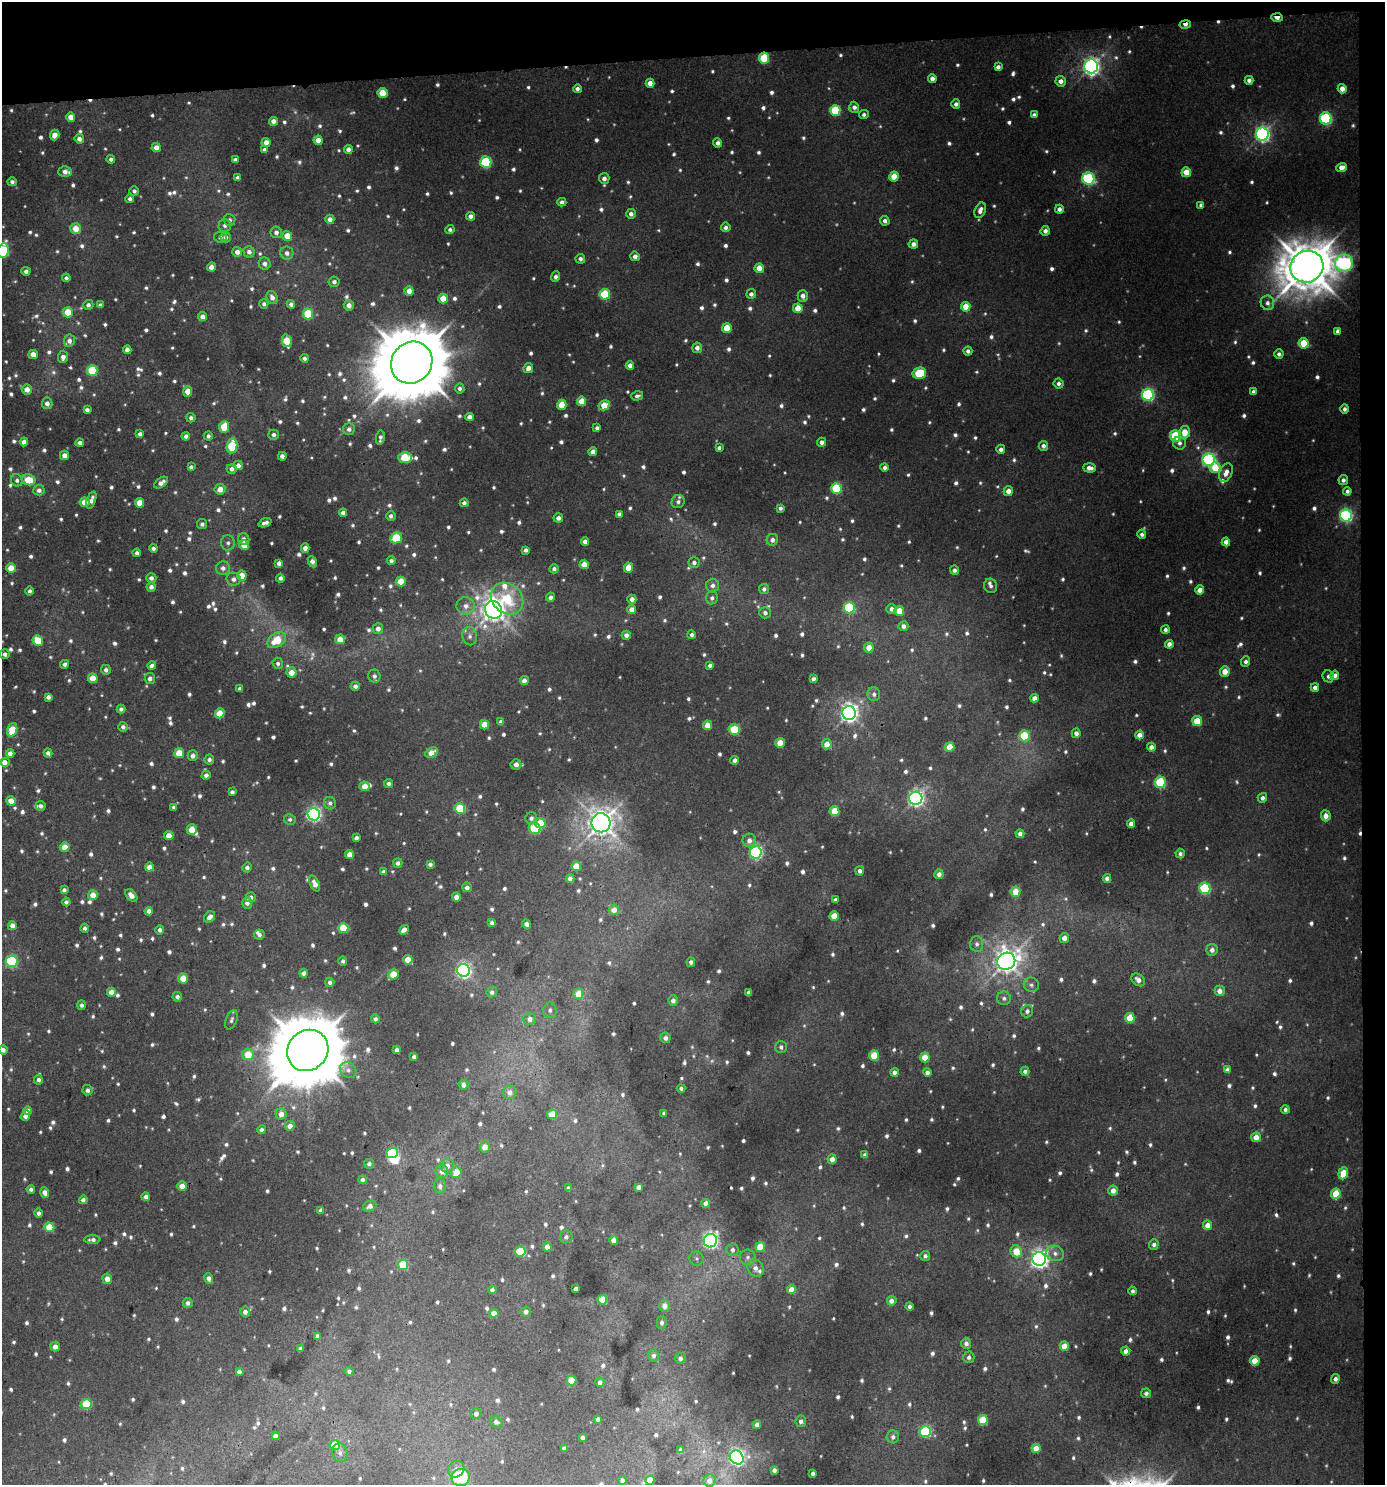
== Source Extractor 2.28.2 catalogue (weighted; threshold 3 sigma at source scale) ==
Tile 3 of 3 x 3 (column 3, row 1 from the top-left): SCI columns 2771-4153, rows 2972-4454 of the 4199 x 4457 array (HDU 1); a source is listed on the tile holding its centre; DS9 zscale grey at full resolution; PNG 1387 x 1487 px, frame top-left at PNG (2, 2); each listed source drawn as its Kron ellipse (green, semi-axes under 4 px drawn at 4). Shown black and unused: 5% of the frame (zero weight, under 3 of 4 exposures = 1% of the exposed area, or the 3 px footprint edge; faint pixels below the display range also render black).
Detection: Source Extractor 2.28.2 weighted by HDU 2 'WHT'; one run over the whole footprint, this tile lists its part. Background 0.0318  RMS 0.0073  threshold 0.0331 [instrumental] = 3 sigma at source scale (4.5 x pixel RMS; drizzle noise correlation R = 1.50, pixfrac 1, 0.0396/0.0396 arcsec/px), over >= 5 px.
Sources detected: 1314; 31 too faint to see at this stretch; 1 inside a brighter object's white glare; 4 cosmic-ray / hot-pixel residue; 1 long thin detection or spike segment (spike, bleed or trail) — neither listed nor drawn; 13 inside a brighter listed object's ellipse — not listed separately; of the other 1264, all 500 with FLUX_AUTO >= 2.23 (the completeness limit of this list) listed and drawn (764 fainter detections not listed), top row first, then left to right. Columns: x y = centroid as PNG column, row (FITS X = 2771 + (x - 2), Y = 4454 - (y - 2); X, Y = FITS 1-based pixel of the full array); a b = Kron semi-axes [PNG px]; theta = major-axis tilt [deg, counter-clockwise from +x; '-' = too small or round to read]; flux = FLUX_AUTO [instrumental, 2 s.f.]
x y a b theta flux
1277 18 6 4 -5 8.8
1185 24 6 3 11 4.7
764 58 5 5 - 35
1091 66 7 6 - 330
998 67 4 4 - 3.7
932 78 4 4 - 3.9
1249 80 4 4 - 3.4
1061 81 5 5 - 4.8
650 83 4 4 - 6.5
577 89 4 4 - 2.8
1342 89 4 4 - 6.7
382 93 5 5 - 17
956 104 5 4 - 2.9
854 107 5 5 - 3.4
835 110 5 5 - 36
864 115 5 4 - 2.2
1034 115 4 4 - 2.9
71 117 4 4 - 7.8
1326 118 6 6 - 92
273 121 4 4 - 5.3
1262 134 6 6 - 230
55 135 5 4 - 6.4
79 139 5 4 - 4.1
318 140 4 4 - 8.1
266 142 4 4 - 6.8
718 143 4 4 - 3.8
156 147 4 4 - 5.7
348 149 4 4 - 4.3
265 150 4 4 - 2.5
111 159 4 4 - 2.5
235 160 4 4 - 3.2
486 162 6 5 - 55
1341 167 5 4 - 6.4
65 172 6 5 - 4.3
1186 172 5 4 - 13
894 176 5 4 - 13
238 178 4 4 - 2.8
604 178 5 5 - 3.7
1088 179 6 6 - 100
12 182 5 4 - 2.6
134 191 5 5 - 2.5
130 199 4 4 - 2.4
562 202 4 4 - 3
1201 205 4 4 - 2.4
1059 209 4 4 - 3.5
980 210 8 5 66 4.1
631 214 5 4 - 3.4
471 216 4 4 - 3.9
330 219 4 4 - 5
229 220 6 6 - 2.7
885 221 5 4 - 3.2
225 225 6 6 - 2.7
726 227 5 4 - 2.9
76 229 5 5 - 11
450 230 4 4 - 2.4
1045 231 5 4 - 3.5
276 232 6 5 - 3.3
287 236 5 5 - 12
220 237 6 5 - 2.5
226 237 5 5 - 3.4
913 244 4 4 - 3.7
3 250 7 5 79 56
237 252 5 5 - 5.4
249 252 6 5 - 3.9
287 253 6 6 - 3.4
635 256 5 4 - 3.3
580 259 5 5 - 2.6
1344 263 9 8 - 160
265 264 6 6 - 3.4
211 267 4 4 - 5.3
1307 267 17 15 31 3000
759 268 5 4 - 10
26 271 4 4 - 3.3
555 277 5 4 - 2.6
66 278 4 4 - 2.3
334 282 5 5 - 2.9
409 291 4 4 - 6.3
605 294 5 5 - 39
751 294 5 4 - 2.9
803 296 6 5 - 4.4
272 297 7 5 -65 4.2
443 298 5 4 - 13
1267 303 7 6 - 3.5
264 304 5 4 - 2.3
291 304 4 4 - 3.1
88 305 5 5 - 2.8
100 305 4 4 - 2.3
349 305 5 5 - 4.9
966 307 5 4 - 13
798 308 5 4 - 13
68 312 5 5 - 14
308 314 5 5 - 38
202 317 4 4 - 5
727 328 5 5 - 16
1337 331 4 4 - 2.4
69 341 6 5 - 4.2
287 341 6 5 - 19
1304 343 5 5 - 22
697 348 5 5 - 4
127 350 4 4 - 3.6
968 351 4 4 - 2.4
33 354 5 4 - 8.3
1279 354 4 4 - 2.7
63 357 6 5 - 4.2
304 358 4 4 - 2.5
412 363 22 20 50 7800
630 365 4 4 - 4
528 368 5 4 - 5.3
92 370 5 5 - 35
919 373 7 5 13 36
1058 383 5 5 - 2.8
460 388 5 4 - 2.8
27 389 5 5 - 7.1
188 391 5 4 - 9.7
1253 392 4 4 - 2.4
1148 395 6 6 - 110
637 396 6 4 17 2.3
582 401 5 4 - 14
47 403 5 5 - 4
562 405 5 4 - 16
604 405 6 4 30 14
1345 409 4 4 - 2.8
87 410 4 4 - 2.8
469 417 4 4 - 4.8
191 418 5 4 - 2.2
224 427 6 5 - 18
597 428 4 4 - 2.4
349 429 6 6 - 3.3
1185 432 6 5 - 12
140 434 4 4 - 3.1
274 435 5 5 - 3.1
186 436 4 4 - 2.9
208 436 4 4 - 2.3
1175 436 5 5 - 48
380 438 7 4 83 2.7
24 442 4 4 - 4.8
822 442 4 4 - 4
80 443 4 4 - 3.1
1179 443 6 6 - 2.9
232 446 7 5 81 41
1043 446 5 4 - 3.3
719 448 4 4 - 2.3
1001 449 5 4 - 2.9
593 452 4 4 - 4.4
64 455 5 4 - 4.7
282 456 4 4 - 3.9
405 457 7 5 -1 33
1209 460 6 6 - 170
238 465 5 4 - 3.9
191 467 4 4 - 2.5
884 467 4 4 - 2.6
1089 468 6 4 -4 5
1215 468 5 5 - 19
232 469 5 5 - 3.5
1226 473 10 6 67 6.3
17 480 6 6 - 2.5
29 480 7 5 -14 18
1343 480 5 5 - 3.2
161 483 8 4 35 4.4
836 488 5 5 - 48
220 489 5 5 - 7.5
39 490 6 5 - 3.4
1008 491 5 4 - 5.7
1347 491 4 4 - 2.5
91 500 9 4 69 4.3
84 502 5 5 - 9.1
678 502 7 6 - 2.8
139 503 5 4 - 9.6
464 503 4 4 - 2.6
780 508 4 4 - 2.4
343 513 4 4 - 3.5
619 514 4 4 - 2.7
391 516 5 4 - 2.7
1346 516 6 6 - 130
558 518 5 4 - 3.7
265 523 7 4 21 3.1
202 524 5 5 - 2.4
1142 534 4 4 - 2.5
396 538 6 5 - 27
244 539 6 5 - 3.4
772 540 6 5 - 3.9
585 541 4 4 - 4.6
1226 542 4 4 - 5.6
228 543 7 7 - 2.5
244 545 5 5 - 13
153 548 4 4 - 2.3
305 548 5 4 - 4.2
525 550 4 4 - 2.8
137 553 4 4 - 2.7
391 561 4 4 - 2.3
312 562 6 4 -65 4.5
279 563 4 4 - 4
694 563 5 5 - 3
584 564 4 4 - 9.4
11 568 5 5 - 14
223 568 7 6 - 4
628 568 5 4 - 14
554 569 4 4 - 2.9
954 570 4 4 - 2.8
242 575 5 5 - 10
151 578 5 5 - 3.2
280 578 4 4 - 2.6
233 579 7 6 - 3.6
401 582 5 5 - 18
713 585 7 6 - 3.5
991 586 7 6 - 2.7
151 587 4 4 - 3.5
764 589 5 5 - 2.8
1200 590 4 4 - 7.2
30 591 4 4 - 2.5
551 597 5 4 - 3.4
712 598 6 6 - 2.4
507 599 17 14 -43 35
632 599 4 4 - 4.5
466 606 9 9 - 5.4
849 608 5 5 - 57
891 609 5 5 - 3.7
493 610 9 8 - 780
632 610 4 4 - 5.7
899 611 5 5 - 13
765 613 6 5 - 2.8
903 626 5 4 - 3.6
378 629 5 5 - 3.8
1165 630 4 3 - 2.5
626 635 4 4 - 4
692 635 4 4 - 2.8
470 636 9 7 -78 3.2
340 639 5 5 - 10
277 640 10 6 33 22
38 641 6 5 - 21
1169 644 4 4 - 5
869 648 5 5 - 9.6
5 654 5 5 - 2.9
1246 662 5 4 - 2.5
278 663 6 5 - 2.4
65 664 4 4 - 3.1
710 665 4 4 - 3.1
152 666 4 4 - 3.9
106 670 5 5 - 2.6
1225 671 5 5 - 9.5
291 672 5 5 - 7.8
1335 675 5 4 - 3.5
374 676 6 6 - 2.9
1328 676 6 5 - 2.3
93 678 5 5 - 14
150 678 5 5 - 3.4
813 679 4 4 - 2.9
524 681 4 4 - 4.9
355 686 4 4 - 3.3
1315 687 4 4 - 3.7
240 689 4 4 - 2.7
874 694 7 6 - 2.5
48 697 4 4 - 3.4
1034 698 4 4 - 5.6
121 709 4 4 - 2.3
220 713 5 5 - 14
849 713 7 6 - 400
1197 721 5 5 - 20
501 722 4 4 - 2.8
485 725 5 4 - 12
707 725 5 4 - 9.3
123 727 5 5 - 2.9
12 730 7 5 71 16
734 730 5 5 - 33
1076 733 5 4 - 3.9
1139 735 4 4 - 6.6
1024 736 5 5 - 33
780 743 5 4 - 13
827 744 5 5 - 8.1
950 747 5 4 - 13
1151 747 4 4 - 4.6
10 753 4 4 - 5.1
48 753 4 4 - 3
179 753 5 5 - 18
431 753 7 4 29 10
193 756 5 5 - 3.7
209 759 5 4 - 2.8
735 760 4 4 - 3.8
4 762 5 5 - 5.8
516 764 5 5 - 5.3
206 775 4 4 - 3.4
1160 782 5 5 - 49
388 783 4 4 - 2.7
365 786 5 5 - 9.7
232 792 4 4 - 2.7
916 798 6 6 - 270
1262 798 5 4 - 3.1
11 801 5 4 - 8.4
330 803 6 6 - 2.3
41 806 5 4 - 2.7
174 807 4 4 - 2.3
460 809 5 5 - 37
834 811 5 5 - 14
314 814 6 6 - 200
1326 816 5 5 - 7
531 818 6 6 - 2.8
290 819 6 5 - 2.2
540 823 5 5 - 20
601 823 9 9 - 830
1131 824 4 4 - 4.2
535 828 6 5 - 47
192 829 5 5 - 14
1020 834 4 4 - 3.3
169 835 5 4 - 6.1
356 838 4 4 - 2.7
749 840 7 6 - 4.5
65 847 5 4 - 11
756 852 6 6 - 130
350 854 4 4 - 6.8
1180 854 5 4 - 2.4
398 863 5 4 - 2.8
430 864 4 4 - 2.9
576 866 5 4 - 13
149 867 4 4 - 6.5
247 867 5 4 - 2.4
860 871 4 4 - 3.1
383 872 4 4 - 2.5
939 874 5 4 - 3.7
570 878 4 4 - 3.9
1107 878 4 4 - 3.3
315 884 8 4 -65 5.2
467 887 5 5 - 3.4
1205 888 6 5 - 61
64 890 4 4 - 2.5
1015 892 5 5 - 14
93 895 5 5 - 8.5
131 895 7 5 -48 5.4
251 897 5 5 - 2.6
456 897 4 4 - 5.5
835 900 4 3 - 2.4
66 902 4 4 - 2.4
247 903 6 5 - 4.1
614 910 5 5 - 6.7
149 911 4 4 - 4.5
834 916 5 4 - 16
210 917 6 5 - 4.2
492 923 4 4 - 3
526 924 5 3 - 2.8
12 926 4 4 - 5.2
85 928 4 4 - 2.4
343 928 5 5 - 25
160 930 4 4 - 2.7
404 930 5 4 - 5.3
259 934 5 5 - 2.5
1064 938 5 4 - 6.2
977 944 7 6 - 2.9
1212 950 6 5 - 3.6
408 960 5 4 - 12
12 961 6 5 - 81
343 961 4 4 - 2.2
1006 961 9 8 - 730
691 962 5 4 - 2.7
463 970 6 6 - 220
304 973 4 4 - 4.5
393 974 6 4 38 18
183 978 5 4 - 13
1138 980 7 5 -42 5.2
330 982 4 4 - 2.6
1031 985 7 7 - 2.5
1220 991 5 5 - 6.4
111 992 4 4 - 6.7
492 992 5 5 - 2.9
749 992 4 4 - 3.7
578 994 5 5 - 14
177 997 5 5 - 2.3
1004 998 7 6 - 2.4
673 1000 5 5 - 3.6
82 1005 4 4 - 2.4
550 1010 8 6 85 2.3
1027 1011 6 5 - 2.6
1130 1018 5 5 - 22
375 1019 4 4 - 2.6
530 1019 6 6 - 4.5
231 1020 10 5 68 2.4
665 1038 5 5 - 3.3
781 1047 6 6 - 2.4
3 1050 4 4 - 4.1
308 1050 22 19 46 7000
397 1050 4 4 - 4
248 1054 6 5 - 16
874 1056 5 5 - 24
414 1057 4 4 - 2.8
925 1057 5 5 - 14
348 1070 9 7 -39 3.4
1227 1070 4 4 - 3.3
1025 1071 4 4 - 2.7
894 1072 4 4 - 3.5
927 1072 4 4 - 3.8
38 1080 5 4 - 2.8
464 1085 5 4 - 3.9
681 1088 4 4 - 2.3
87 1090 5 5 - 2.8
509 1092 7 6 - 4.7
1285 1109 4 4 - 2.5
28 1111 4 4 - 5.4
664 1113 4 4 - 2.6
281 1114 5 5 - 6.3
552 1114 5 4 - 15
25 1116 5 4 - 4
290 1126 5 4 - 4.9
262 1130 4 4 - 2.8
1256 1137 5 4 - 8.9
485 1147 5 5 - 7
392 1153 6 5 - 59
865 1155 4 4 - 3
832 1159 5 4 - 5.6
369 1164 5 5 - 2.4
447 1166 7 6 - 4.9
442 1171 6 6 - 4.9
456 1172 6 5 - 11
1343 1173 6 4 70 18
362 1180 4 4 - 2.7
182 1186 4 4 - 7.8
440 1186 7 6 - 2.9
639 1187 4 4 - 4.8
568 1188 4 4 - 2.4
31 1189 4 4 - 2.5
1113 1191 5 5 - 6.3
45 1192 5 4 - 4.5
1336 1194 5 4 - 22
146 1197 4 4 - 3.2
83 1200 4 4 - 3
706 1203 4 4 - 5.5
370 1206 7 5 25 4.2
321 1210 4 4 - 3.5
39 1213 5 4 - 2.6
1207 1225 5 4 - 7.9
49 1227 5 5 - 23
566 1237 6 6 - 2.4
92 1240 8 4 2 2.8
614 1240 4 4 - 7.9
710 1241 7 6 - 250
1154 1244 5 4 - 3.2
547 1247 4 4 - 5.2
760 1247 5 4 - 17
732 1250 6 6 - 3.2
1016 1251 6 5 - 15
520 1252 5 5 - 31
1055 1253 9 7 -19 4
925 1256 5 5 - 2.3
748 1257 8 8 - 3.2
697 1258 7 7 - 2.3
1039 1259 7 7 - 390
403 1265 5 5 - 36
755 1268 9 7 -55 5.1
209 1278 5 4 - 4
107 1279 5 5 - 6.3
576 1289 4 4 - 5.8
492 1290 4 4 - 3
791 1290 4 4 - 9.2
1132 1291 4 4 - 2.3
602 1300 5 5 - 18
892 1301 5 4 - 5.5
188 1303 5 5 - 2.7
664 1306 6 5 - 5.8
909 1306 4 3 - 2.4
245 1312 5 5 - 3.9
526 1312 5 5 - 3.2
494 1313 4 4 - 8.4
662 1323 6 5 - 2.4
318 1336 4 4 - 4
966 1343 5 5 - 3.4
1064 1346 4 4 - 10
55 1347 5 4 - 5
300 1349 4 4 - 2.5
1126 1351 4 4 - 5
654 1356 6 5 - 2.5
969 1357 6 5 - 2.7
680 1358 5 5 - 2.7
1255 1361 5 4 - 13
349 1371 4 4 - 2.5
239 1372 4 4 - 2.8
1335 1379 5 4 - 3.1
571 1381 5 5 - 14
600 1382 5 4 - 3.6
1146 1393 5 5 - 2.8
86 1404 5 5 - 29
476 1414 5 5 - 3.3
598 1419 4 4 - 3
983 1420 5 5 - 22
801 1421 6 5 - 3.6
496 1422 6 5 - 3
757 1425 4 4 - 4.6
925 1431 5 5 - 71
275 1436 4 4 - 2.9
582 1437 4 4 - 3
893 1437 6 6 - 2.9
335 1445 5 5 - 26
564 1448 4 4 - 3
1036 1448 4 4 - 11
681 1450 4 4 - 4.2
340 1453 9 7 -75 3.5
737 1457 7 6 - 210
456 1469 9 8 - 4.1
774 1470 4 4 - 3.2
813 1474 4 4 - 2.9
461 1478 9 8 - 40
622 1480 4 4 - 2.7
650 1480 4 4 - 12
709 1481 6 6 - 5
Overlapping masked pixels (flux is a lower limit): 5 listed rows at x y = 1277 18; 1185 24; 764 58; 1091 66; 277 640
Isophote crosses this tile's border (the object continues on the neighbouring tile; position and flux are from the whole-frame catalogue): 2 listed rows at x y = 3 250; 3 1050